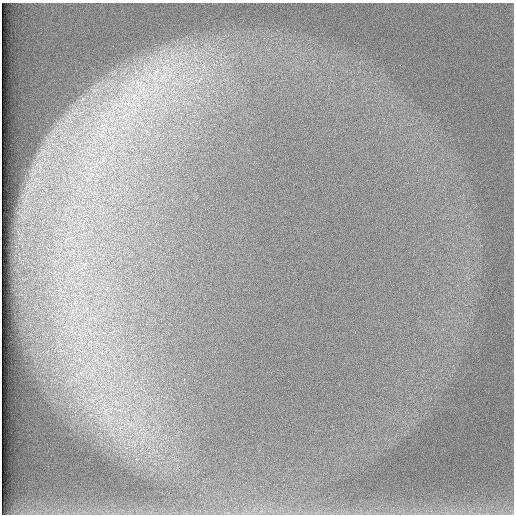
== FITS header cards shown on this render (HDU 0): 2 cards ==
NAXIS1  =                  512 /
NAXIS2  =                  512 /

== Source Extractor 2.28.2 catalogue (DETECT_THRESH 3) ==
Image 512 x 512 px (HDU 0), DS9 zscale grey, 1 PNG px = 1 image px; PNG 516 x 516 px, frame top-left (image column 1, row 512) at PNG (2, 3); no overlay
Background 97.2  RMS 2.9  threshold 8.62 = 3 sigma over >= 5 px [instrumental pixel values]
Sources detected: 5; all 5 listed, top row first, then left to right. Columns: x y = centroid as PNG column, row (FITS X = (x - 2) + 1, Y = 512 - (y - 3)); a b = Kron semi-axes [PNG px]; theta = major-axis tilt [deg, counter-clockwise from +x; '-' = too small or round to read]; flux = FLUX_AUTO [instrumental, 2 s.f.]
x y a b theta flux
180 63 15 9 31 2800
156 74 32 10 72 6500
163 76 23 11 52 5300
137 82 7 4 -72 690
142 90 15 6 41 2000